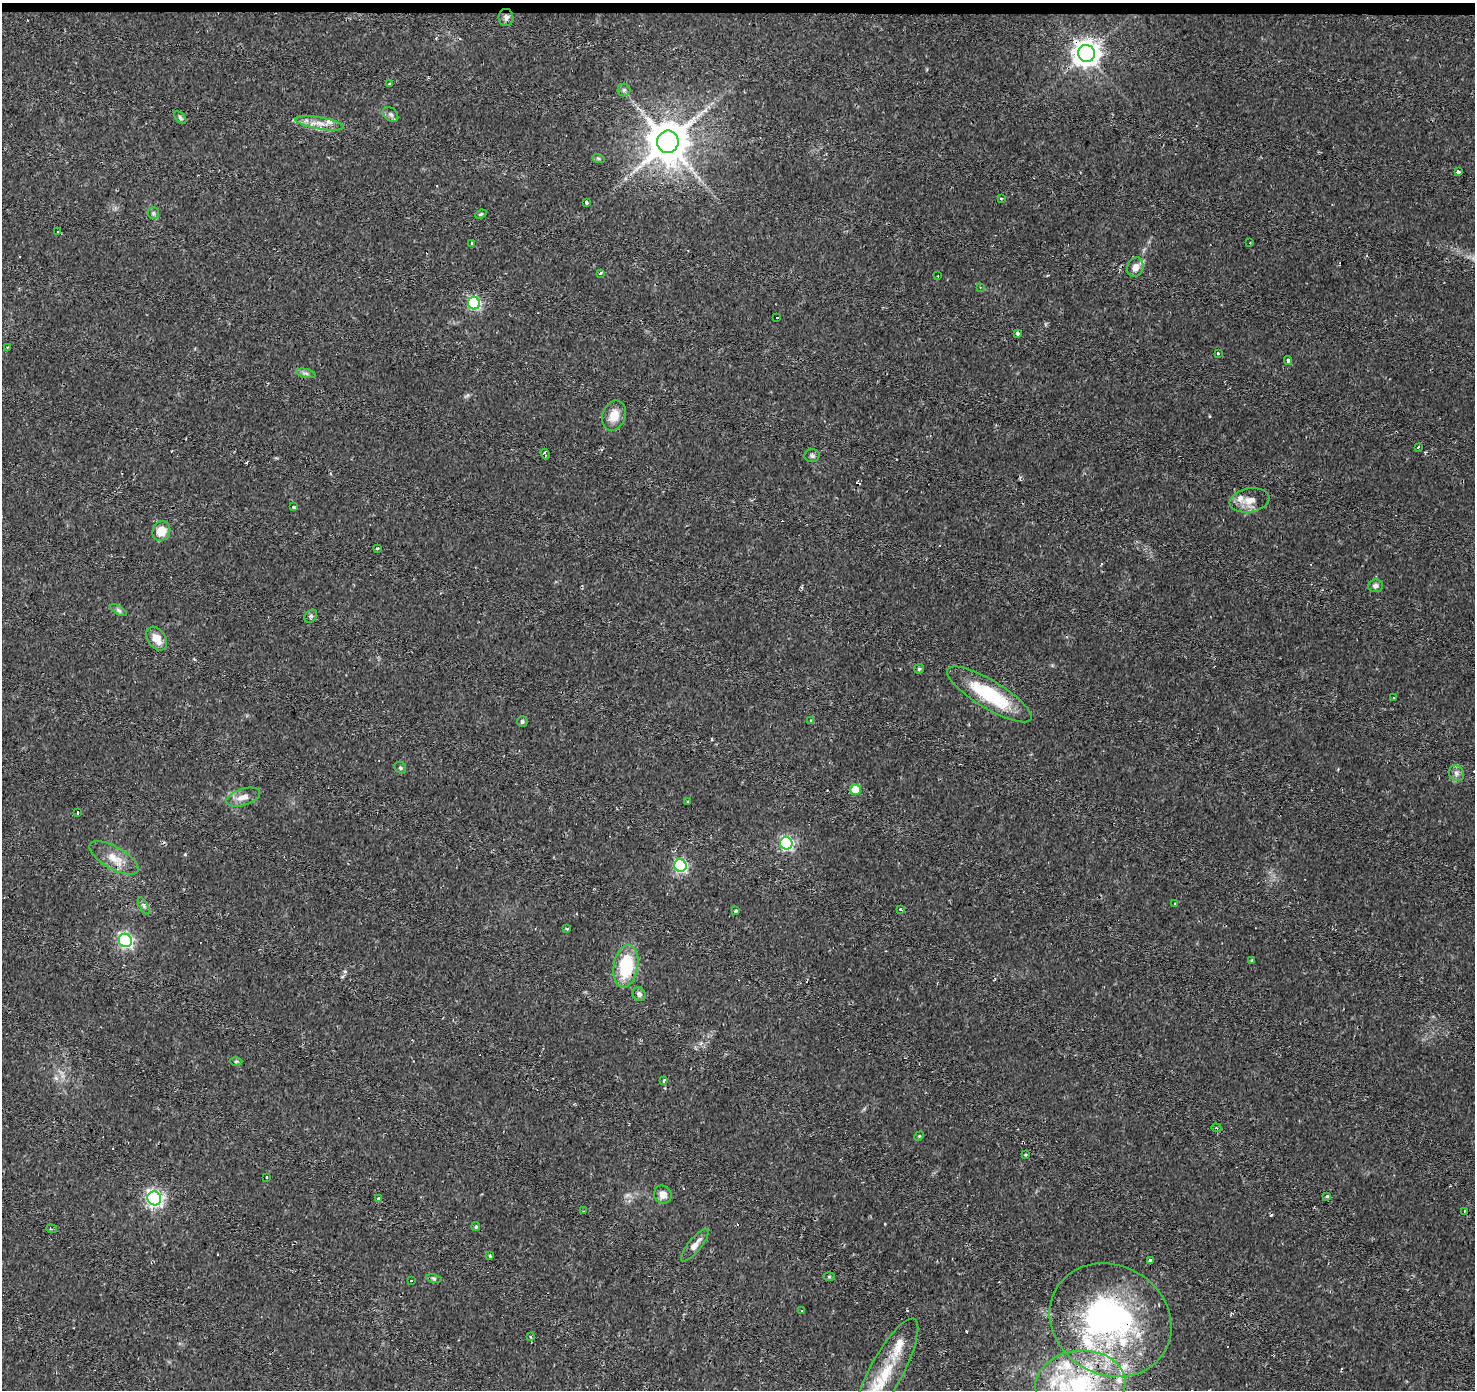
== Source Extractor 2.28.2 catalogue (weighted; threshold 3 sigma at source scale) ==
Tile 2 of 3 x 3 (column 2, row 1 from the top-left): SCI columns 1473-2945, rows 3001-4388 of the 4422 x 4663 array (HDU 1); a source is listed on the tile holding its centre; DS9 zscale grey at full resolution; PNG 1477 x 1392 px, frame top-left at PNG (2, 3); each listed source drawn as its Kron ellipse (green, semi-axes under 4 px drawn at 4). Shown black and unused: <1% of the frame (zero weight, under 2 of 3 exposures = <1% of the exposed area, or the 3 px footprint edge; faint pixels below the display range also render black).
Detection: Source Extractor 2.28.2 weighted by HDU 2 'WHT'; one run over the whole footprint, this tile lists its part. Background 0.0434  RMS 0.0035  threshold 0.0159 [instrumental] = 3 sigma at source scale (4.5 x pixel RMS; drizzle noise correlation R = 1.50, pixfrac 1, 0.0396/0.0396 arcsec/px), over >= 5 px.
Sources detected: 120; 1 inside a brighter object's white glare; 20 cosmic-ray / hot-pixel residue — neither listed nor drawn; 11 inside a brighter listed object's ellipse — not listed separately; the other 88 listed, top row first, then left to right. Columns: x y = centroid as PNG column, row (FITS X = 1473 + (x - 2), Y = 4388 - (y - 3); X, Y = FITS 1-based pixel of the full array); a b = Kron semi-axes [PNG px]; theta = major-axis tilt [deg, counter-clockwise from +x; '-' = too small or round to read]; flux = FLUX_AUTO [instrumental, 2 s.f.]
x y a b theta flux
506 17 8 7 - 1.3
1086 53 8 8 - 390
390 84 3 2 - 0.38
624 90 6 6 - 0.77
391 114 9 6 -48 1
180 118 7 4 -46 0.64
319 123 25 6 -10 3.7
668 142 11 10 - 1200
598 158 6 4 -19 0.55
1458 171 3 3 - 0.94
1001 199 4 2 - 0.3
586 203 3 3 - 2.5
153 213 6 5 - 0.68
481 214 6 4 22 0.47
58 232 3 2 - 0.31
1250 243 2 2 - 0.39
471 244 4 3 - 1.1
1135 267 10 8 66 2.6
601 273 3 2 - 0.73
938 276 3 2 - 0.36
980 287 4 2 - 0.28
474 303 6 6 - 44
777 317 3 2 - 0.26
1018 333 4 3 - 1.2
7 348 3 3 - 0.34
1218 353 3 3 - 3
1288 361 4 3 - 0.57
306 373 10 4 -13 0.84
614 415 15 11 68 4.7
1418 447 4 3 - 1.6
545 454 5 2 - 0.67
812 456 7 6 - 0.9
1249 500 20 12 10 4.2
294 507 3 3 - 0.69
161 531 10 8 64 5.6
377 548 3 2 - 0.46
1375 586 7 6 - 1.2
119 610 9 4 -32 0.8
311 616 7 5 47 0.71
157 639 13 9 -55 4.3
919 669 5 4 - 0.53
989 694 48 14 -31 23
1394 697 3 3 - 0.81
811 721 4 3 - 0.51
522 722 5 5 - 0.72
400 768 6 5 - 0.58
1456 773 8 7 - 1.5
855 790 5 5 - 12
243 797 17 8 17 3.1
688 802 3 3 - 0.67
78 813 3 3 - 3
786 843 6 6 - 53
114 858 27 11 -30 5.4
680 866 6 6 - 50
1174 904 2 2 - 0.27
144 906 9 4 -60 0.75
901 909 3 3 - 0.99
735 911 4 3 - 0.78
567 929 3 2 - 0.85
125 940 7 6 - 70
1252 961 3 3 - 0.63
626 966 22 12 80 19
639 994 7 6 - 1.2
236 1061 6 4 1 0.45
664 1080 4 3 - 0.7
1216 1128 5 4 - 0.49
919 1136 5 4 - 0.39
1026 1155 3 2 - 0.42
267 1177 3 3 - 0.65
663 1195 9 8 - 2.8
1327 1196 4 3 - 0.65
154 1198 7 6 - 100
378 1199 4 3 - 0.96
584 1211 3 2 - 1.5
1464 1211 3 2 - 0.87
476 1227 4 4 - 0.57
51 1229 5 3 - 0.39
695 1245 20 6 51 2.8
490 1256 3 3 - 1.1
1150 1260 4 3 - 1.3
829 1277 6 4 0 0.4
434 1278 8 4 -9 0.62
411 1281 3 3 - 0.74
802 1311 3 2 - 0.54
1110 1320 63 54 -30 99
531 1337 4 3 - 0.65
886 1372 60 16 61 17
1080 1385 45 34 6 46
Overlapping masked pixels (flux is a lower limit): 4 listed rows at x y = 1086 53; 626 966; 1110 1320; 1080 1385
Isophote crosses this tile's border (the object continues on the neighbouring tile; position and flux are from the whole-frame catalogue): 1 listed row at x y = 1080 1385
Unlisted compact peaks at least as high as the median listed source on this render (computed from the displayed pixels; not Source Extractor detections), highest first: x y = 185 854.